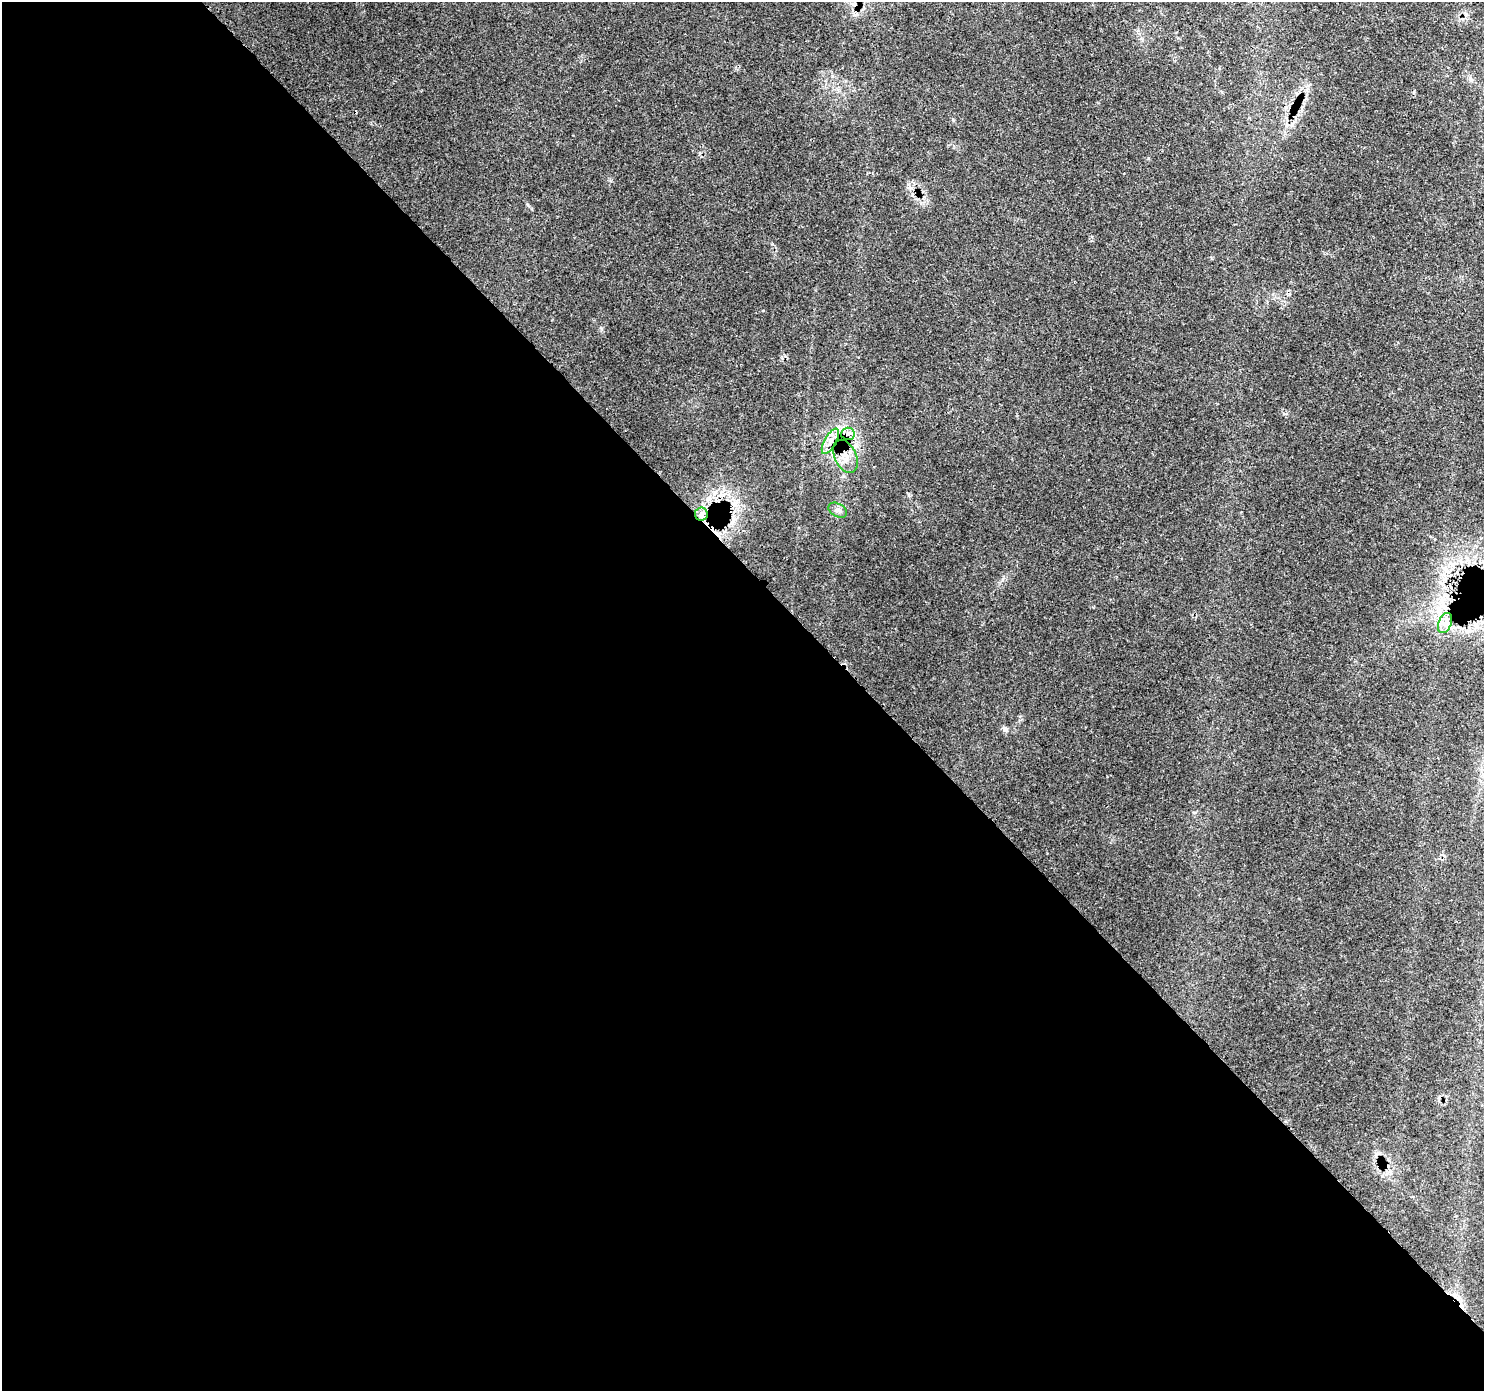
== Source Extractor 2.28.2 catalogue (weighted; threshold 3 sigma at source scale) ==
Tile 9 of 4 x 4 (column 1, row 3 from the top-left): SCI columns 91-1572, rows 1617-3005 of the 6114 x 6074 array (HDU 1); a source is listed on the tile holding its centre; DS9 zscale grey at full resolution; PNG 1486 x 1393 px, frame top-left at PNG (2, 2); each listed source drawn as its Kron ellipse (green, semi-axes under 4 px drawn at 4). Shown black and unused: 59% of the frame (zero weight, under 3 of 4 exposures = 8% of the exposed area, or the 3 px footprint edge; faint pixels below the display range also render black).
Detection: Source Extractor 2.28.2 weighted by HDU 2 'WHT'; one run over the whole footprint, this tile lists its part. Background 0.126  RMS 0.0044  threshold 0.0197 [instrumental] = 3 sigma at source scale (4.5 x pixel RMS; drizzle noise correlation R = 1.50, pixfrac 1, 0.0396/0.0396 arcsec/px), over >= 5 px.
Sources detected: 9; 3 cosmic-ray / hot-pixel residue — neither listed nor drawn; the other 6 listed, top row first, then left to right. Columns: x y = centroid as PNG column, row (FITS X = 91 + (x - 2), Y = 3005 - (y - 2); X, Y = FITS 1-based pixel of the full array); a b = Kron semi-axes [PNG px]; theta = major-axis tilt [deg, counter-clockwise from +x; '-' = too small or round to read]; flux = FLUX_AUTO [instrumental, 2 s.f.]
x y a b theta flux
848 434 6 6 - 1.8
830 441 14 6 61 3.3
845 456 17 11 -65 5.2
838 510 10 6 -30 1.8
701 514 6 6 - 1.6
1445 623 10 6 68 2.7
Overlapping masked pixels (flux is a lower limit): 2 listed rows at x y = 830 441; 1445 623